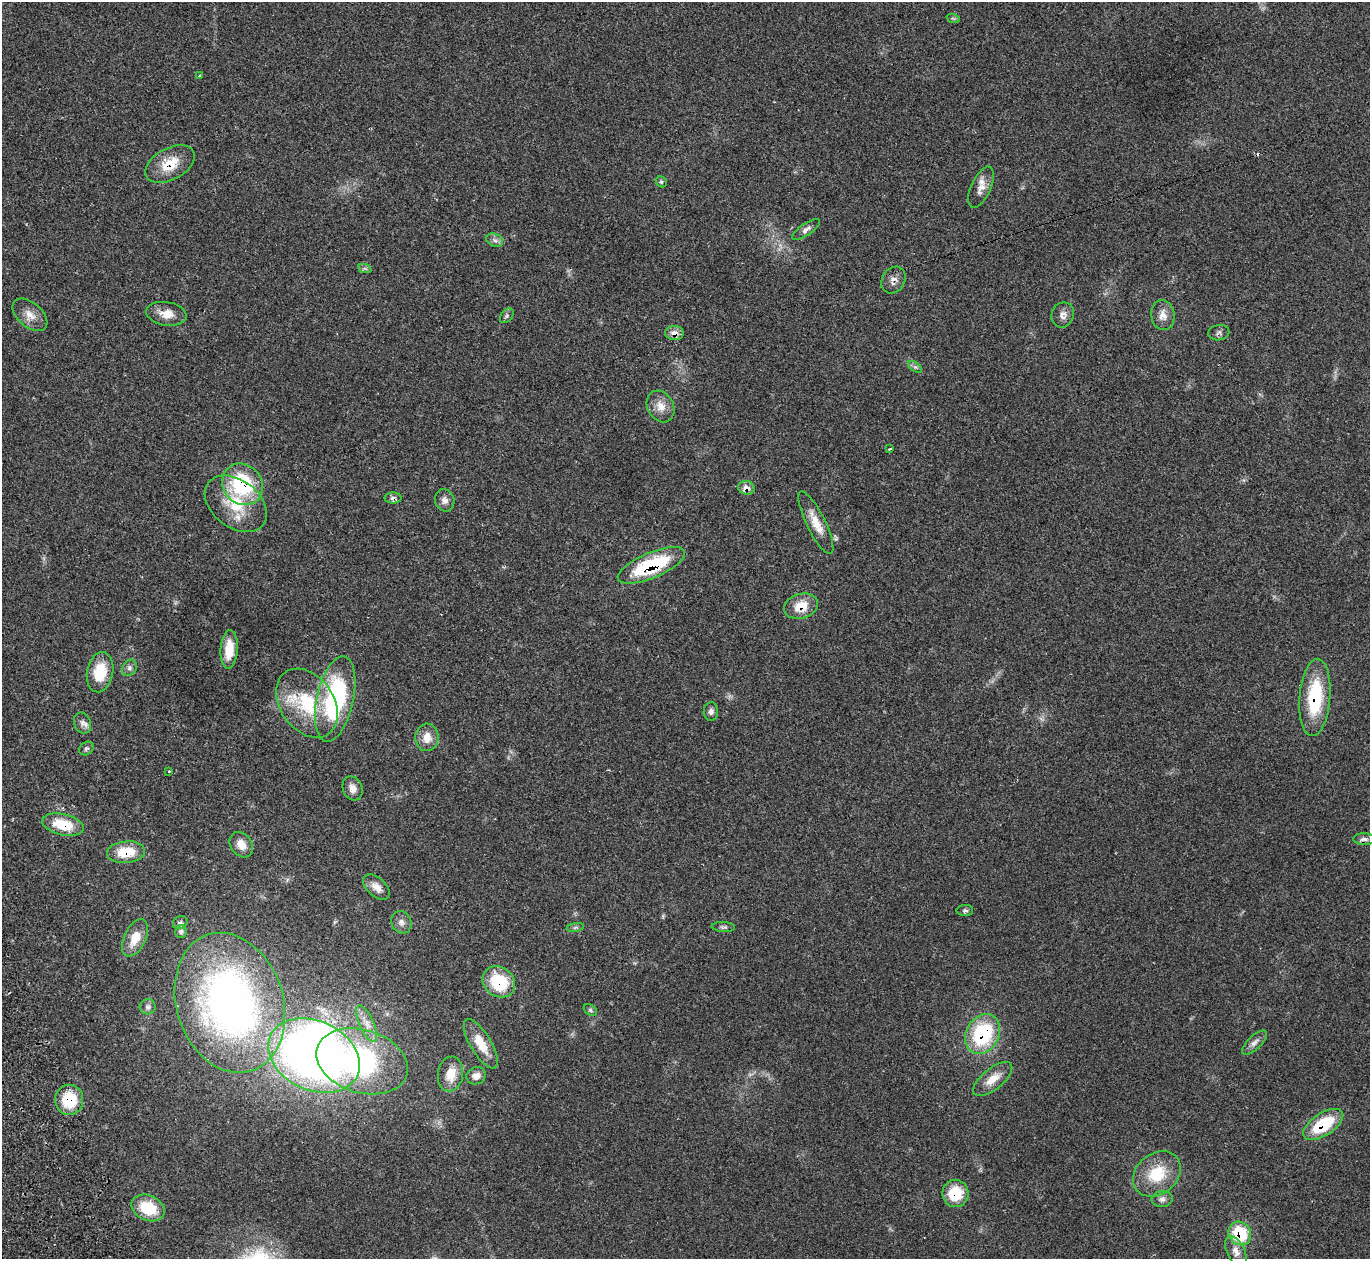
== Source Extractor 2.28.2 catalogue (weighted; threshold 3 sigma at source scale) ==
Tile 7 of 4 x 4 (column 3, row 2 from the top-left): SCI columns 2787-4154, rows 2695-3951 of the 5588 x 5512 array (HDU 1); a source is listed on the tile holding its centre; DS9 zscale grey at full resolution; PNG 1372 x 1261 px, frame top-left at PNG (2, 2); each listed source drawn as its Kron ellipse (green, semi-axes under 4 px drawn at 4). Shown black and unused: <1% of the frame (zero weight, under 2 of 3 exposures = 3% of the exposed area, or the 3 px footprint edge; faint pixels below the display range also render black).
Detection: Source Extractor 2.28.2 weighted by HDU 2 'WHT'; one run over the whole footprint, this tile lists its part. Background 0.0987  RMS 0.0078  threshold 0.0352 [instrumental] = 3 sigma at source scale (4.5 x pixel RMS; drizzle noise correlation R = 1.50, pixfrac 1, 0.05/0.05 arcsec/px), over >= 5 px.
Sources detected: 74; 1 inside a brighter object's white glare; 1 cosmic-ray / hot-pixel residue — neither listed nor drawn; the other 72 listed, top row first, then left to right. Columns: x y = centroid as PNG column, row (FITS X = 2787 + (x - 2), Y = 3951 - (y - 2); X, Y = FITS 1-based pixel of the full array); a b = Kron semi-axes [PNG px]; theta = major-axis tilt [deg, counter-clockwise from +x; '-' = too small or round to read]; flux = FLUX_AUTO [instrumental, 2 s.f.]
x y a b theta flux
953 18 7 4 -19 1
199 76 3 3 - 2.3
170 164 26 15 28 19
661 182 6 5 - 1.2
981 187 22 10 66 7.7
806 230 16 6 34 3.5
495 240 9 6 -21 2.6
365 269 7 4 -19 1.4
893 280 14 11 58 5.1
166 314 20 11 -9 9.3
30 315 20 12 -41 8.3
1063 315 13 11 69 5
1163 315 15 11 -82 7
507 316 8 5 51 1.7
674 333 9 7 -5 5.6
1219 333 10 7 8 2.4
915 367 8 4 -35 1.8
661 406 16 13 -61 9.2
889 449 3 3 - 1.7
243 484 22 19 -49 62
746 488 8 6 -10 6.3
393 498 8 5 0 2.4
445 500 11 9 -71 3.9
236 504 35 23 -38 36
816 523 34 9 -64 13
651 565 36 12 23 59
801 606 17 12 18 14
229 649 19 8 86 16
129 668 8 6 56 2.4
100 672 20 13 79 23
1315 697 39 15 85 48
335 699 44 18 78 110
307 703 38 27 -55 52
711 711 9 7 87 2.9
82 723 11 8 -67 3.7
427 737 14 11 86 9.5
86 748 8 6 35 1.6
169 771 3 3 - 1
353 788 12 9 -69 5.7
63 825 21 10 -13 24
1364 839 11 6 -1 3.3
241 845 14 10 -54 8.8
126 852 19 10 5 21
376 887 16 9 -43 6.5
965 910 8 5 1 1.7
401 922 11 10 - 4.4
180 923 7 6 - 2
575 927 9 4 9 1.5
723 927 11 5 -4 1.8
181 932 6 6 - 2.2
135 938 20 10 65 14
499 982 17 14 -37 35
230 1003 71 53 -72 390
147 1007 8 7 - 2.5
590 1010 7 5 -37 1.4
367 1024 20 7 -66 8.1
983 1034 21 16 62 62
1254 1043 16 6 43 3.9
481 1044 28 10 -59 16
314 1056 48 34 -25 550
362 1061 47 31 -17 160
450 1074 17 12 80 13
476 1076 10 8 26 5.3
993 1079 24 10 39 11
69 1100 15 14 - 28
1323 1124 23 11 33 37
1157 1174 26 20 39 28
955 1193 13 13 - 23
1162 1199 10 8 6 3.2
148 1208 17 12 -24 28
1240 1233 12 11 - 37
1236 1251 16 9 -64 5.7
Overlapping masked pixels (flux is a lower limit): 17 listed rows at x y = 170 164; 893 280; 674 333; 243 484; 746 488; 393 498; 651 565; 801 606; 1315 697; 63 825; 126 852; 499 982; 983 1034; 69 1100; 1323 1124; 955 1193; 1240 1233